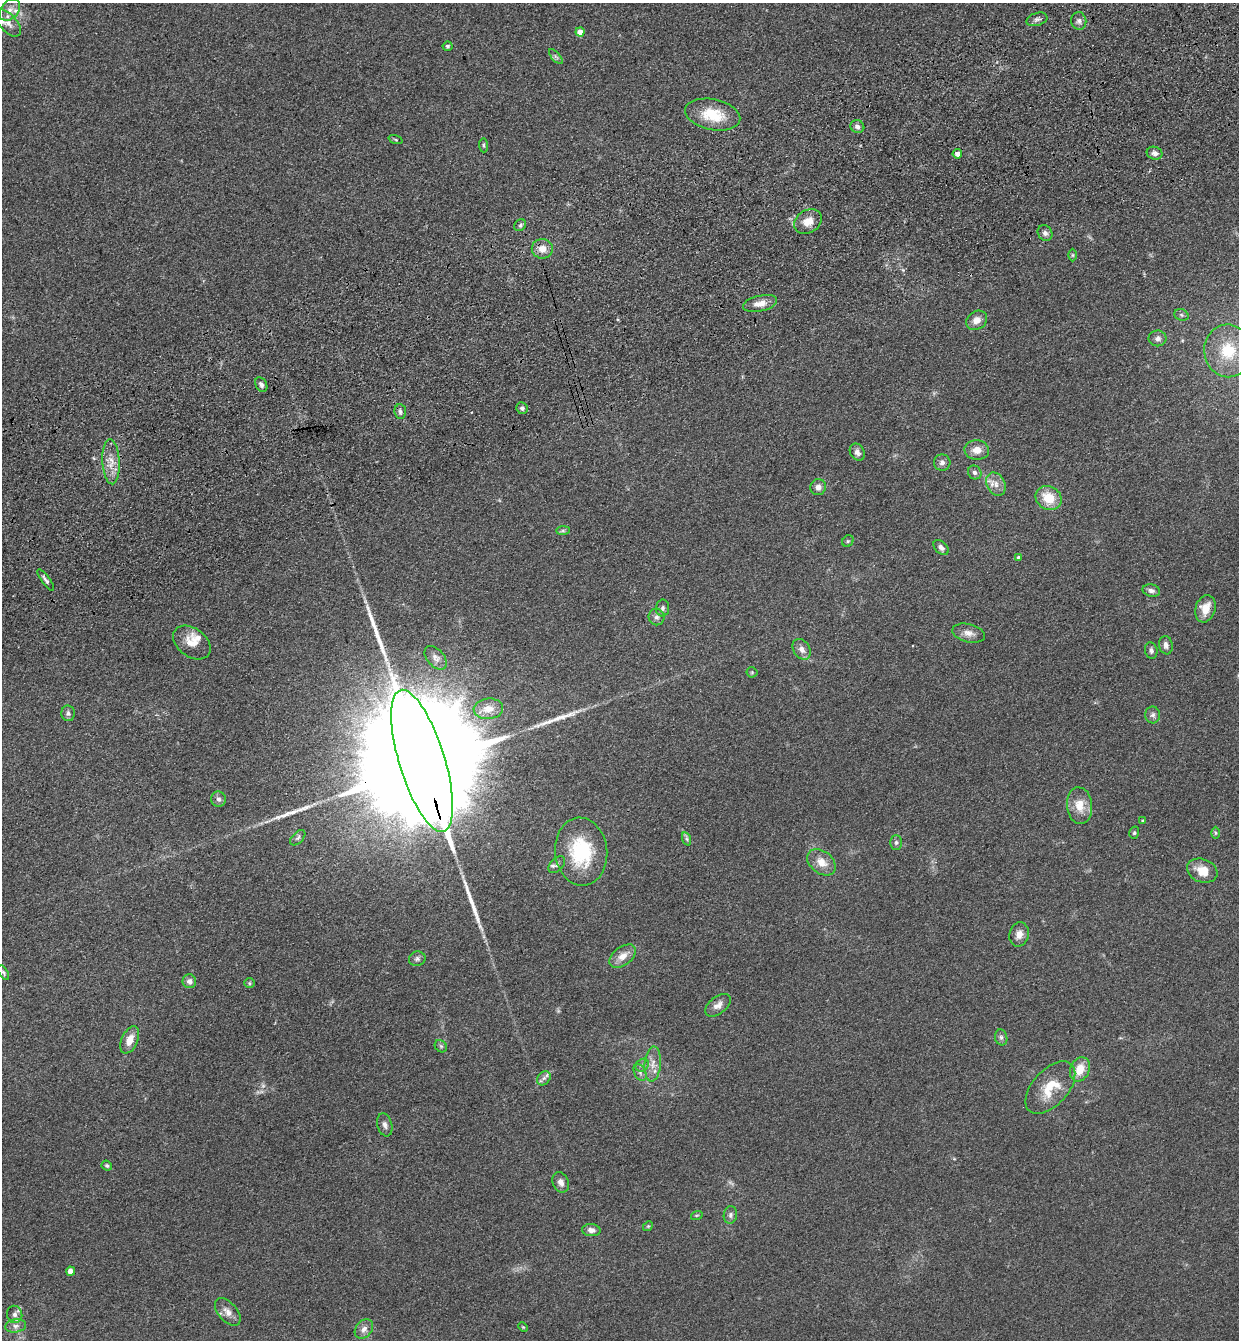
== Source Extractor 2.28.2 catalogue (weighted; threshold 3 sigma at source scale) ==
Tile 10 of 4 x 4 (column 2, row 3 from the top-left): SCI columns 1437-2673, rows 1452-2789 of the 5469 x 5580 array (HDU 1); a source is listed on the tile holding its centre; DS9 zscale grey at full resolution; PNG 1241 x 1342 px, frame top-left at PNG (2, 3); each listed source drawn as its Kron ellipse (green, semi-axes under 4 px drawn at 4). Shown black and unused: <1% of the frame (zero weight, under 3 of 4 exposures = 6% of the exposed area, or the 3 px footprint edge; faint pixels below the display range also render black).
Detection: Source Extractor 2.28.2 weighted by HDU 2 'WHT'; one run over the whole footprint, this tile lists its part. Background 0.157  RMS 0.01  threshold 0.045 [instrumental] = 3 sigma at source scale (4.5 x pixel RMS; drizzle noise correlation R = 1.50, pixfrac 1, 0.05/0.05 arcsec/px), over >= 5 px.
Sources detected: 105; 2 too faint to see at this stretch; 5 long thin detections or spike segments (spike, bleed or trail) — neither listed nor drawn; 3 inside a brighter listed object's ellipse — not listed separately; the other 95 listed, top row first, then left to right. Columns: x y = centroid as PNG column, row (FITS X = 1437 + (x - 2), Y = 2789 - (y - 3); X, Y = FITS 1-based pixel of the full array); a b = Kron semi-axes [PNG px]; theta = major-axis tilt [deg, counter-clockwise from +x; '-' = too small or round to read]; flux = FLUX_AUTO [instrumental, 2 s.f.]
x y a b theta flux
10 10 12 8 50 6.9
1037 19 11 6 18 3.4
1079 21 9 7 -82 3.5
8 23 16 8 -48 8
580 32 4 4 - 10
447 46 5 4 - 1.6
556 57 9 4 -48 2.2
713 115 28 15 -12 32
857 127 7 6 - 3.7
396 140 7 3 -19 1.2
483 145 7 4 -85 1.7
1154 153 8 6 -18 3.8
957 154 4 4 - 5.1
808 221 15 11 30 12
520 225 6 5 - 2
1045 233 8 7 - 3.8
542 249 10 9 - 9.3
1073 255 6 4 90 1.3
760 303 17 8 13 11
1181 315 7 5 -22 2.2
977 320 11 9 36 8.2
1158 338 9 8 - 4
1228 351 26 24 -84 41
261 385 8 5 -61 3.3
522 408 6 5 - 2.3
400 412 7 5 -85 2.9
977 450 12 9 -4 9.8
857 452 9 7 -60 4.6
111 462 22 8 -87 13
942 463 8 8 - 4.1
975 472 7 6 - 3
996 484 12 9 -63 7.6
818 487 8 7 - 4.8
1049 498 14 11 -32 23
563 531 7 4 0 1.7
848 541 6 5 - 1.6
941 547 9 6 -44 3.9
1018 557 4 3 - 1.2
46 580 13 3 -54 2.6
1151 591 9 6 -13 3.5
663 608 8 6 86 3
1205 609 14 10 73 15
657 617 8 8 - 3.9
969 633 16 9 -13 7.5
192 643 21 14 -37 13
1166 645 9 7 -80 4.5
802 649 11 8 -58 5.9
1151 650 8 6 -76 3.1
436 658 14 8 -48 4.6
752 672 5 5 - 1.3
488 709 15 10 4 13
68 713 8 7 - 2.9
1153 715 8 7 - 3.4
422 761 74 23 -73 81000
218 799 8 7 - 3.1
1080 806 18 12 -85 15
1143 821 3 2 - 1
1134 833 6 5 - 1.6
1215 833 6 4 -89 1.5
298 838 9 5 45 2.4
687 839 7 4 -71 2
896 842 7 5 88 2.4
581 852 34 26 -84 68
821 862 16 11 -39 11
557 865 10 6 44 3.4
1202 871 15 11 -21 16
1019 934 12 9 75 7.3
623 956 15 9 36 9.9
417 959 8 7 - 2.8
4 973 8 4 -59 1.7
189 981 7 6 - 4.7
249 983 5 5 - 1.4
718 1005 15 8 37 6.4
1001 1037 8 6 -74 2.6
130 1040 14 8 66 12
441 1046 7 5 -45 2
653 1064 17 8 85 9.4
642 1065 7 6 - 2.9
1080 1069 12 9 64 16
640 1072 9 6 -64 3
544 1078 8 6 50 3.1
1050 1088 31 18 48 29
385 1125 12 7 -76 4.2
107 1166 5 4 - 1.7
561 1182 10 8 -67 4.8
697 1215 6 3 18 1
730 1215 9 6 82 3.2
648 1226 5 4 - 1.3
591 1230 9 6 -4 4.7
71 1271 4 4 - 10
228 1312 16 9 -49 7.5
15 1314 8 7 - 4
16 1326 10 6 6 4.2
523 1327 5 3 - 0.94
364 1329 11 8 50 5.6
Overlapping masked pixels (flux is a lower limit): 1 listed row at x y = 422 761